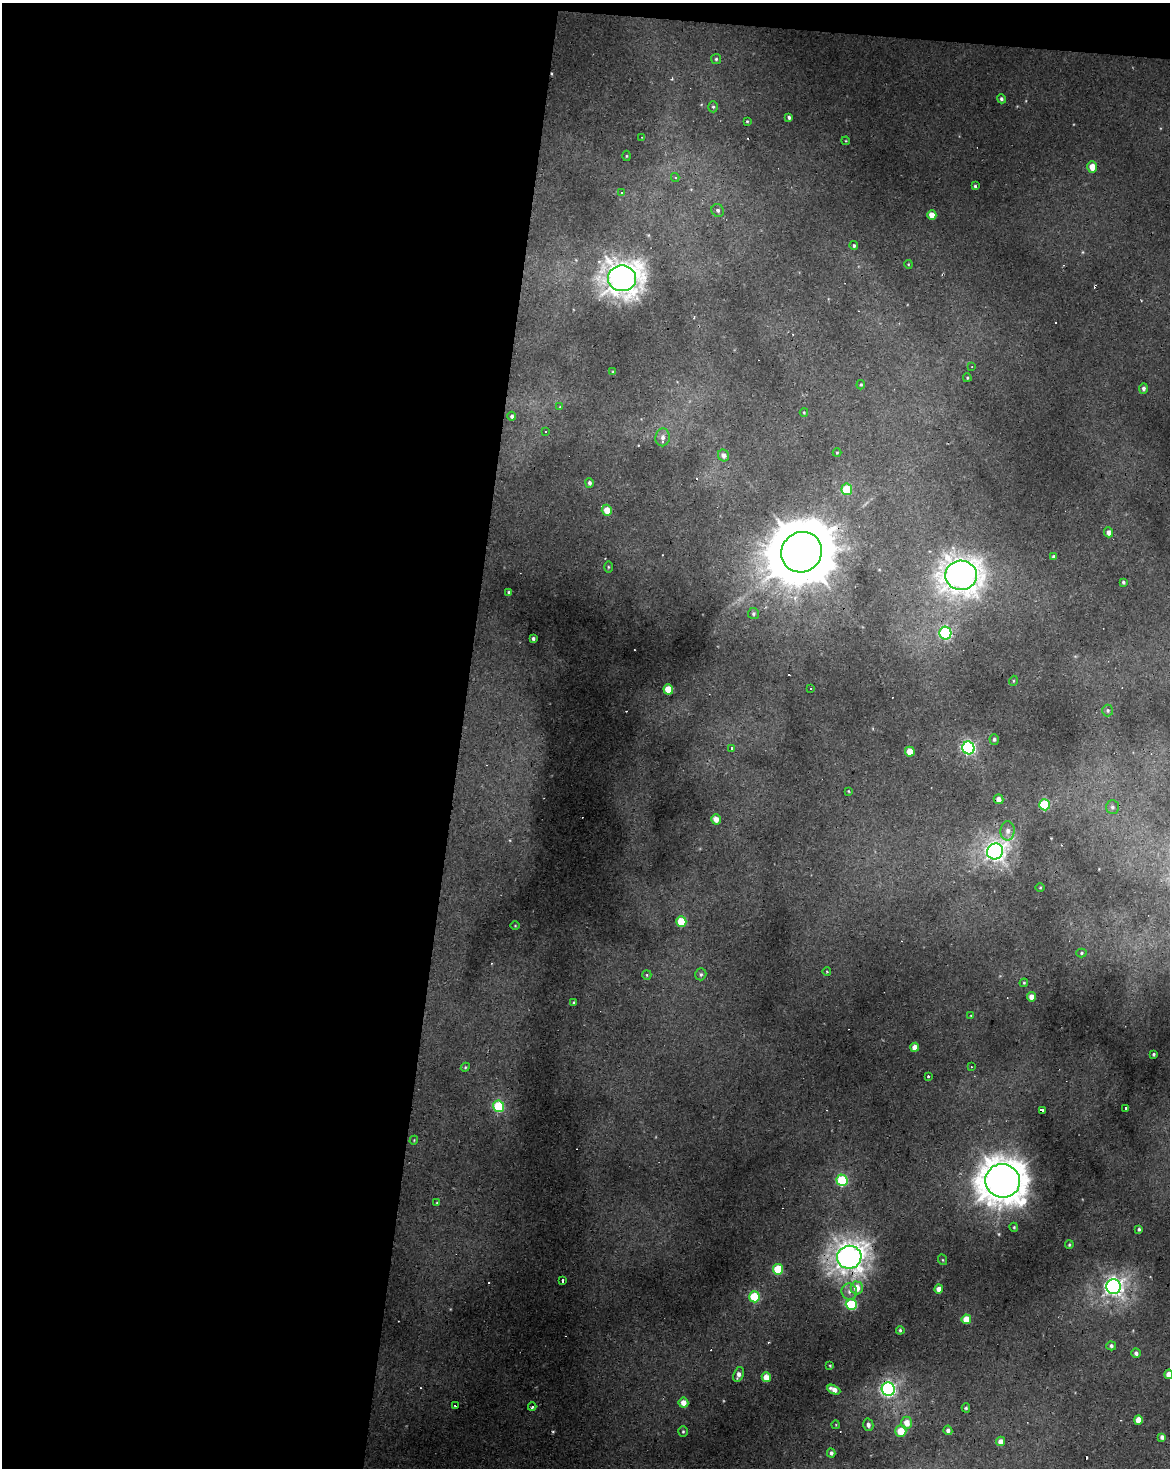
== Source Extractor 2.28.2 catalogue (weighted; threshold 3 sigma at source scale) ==
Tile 1 of 4 x 3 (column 1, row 1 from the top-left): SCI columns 4-1171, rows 3211-4676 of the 4677 x 4900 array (HDU 1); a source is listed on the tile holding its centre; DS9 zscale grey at full resolution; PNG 1172 x 1470 px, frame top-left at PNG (2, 3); each listed source drawn as its Kron ellipse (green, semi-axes under 4 px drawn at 4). Shown black and unused: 40% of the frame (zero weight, under 2 of 3 exposures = <1% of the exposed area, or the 3 px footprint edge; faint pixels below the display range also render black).
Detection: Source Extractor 2.28.2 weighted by HDU 2 'WHT'; one run over the whole footprint, this tile lists its part. Background 0.0229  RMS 0.0065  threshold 0.0291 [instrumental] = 3 sigma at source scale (4.5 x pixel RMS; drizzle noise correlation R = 1.50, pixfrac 1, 0.0396/0.0396 arcsec/px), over >= 5 px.
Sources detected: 136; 2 too faint to see at this stretch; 17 cosmic-ray / hot-pixel residue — neither listed nor drawn; the other 117 listed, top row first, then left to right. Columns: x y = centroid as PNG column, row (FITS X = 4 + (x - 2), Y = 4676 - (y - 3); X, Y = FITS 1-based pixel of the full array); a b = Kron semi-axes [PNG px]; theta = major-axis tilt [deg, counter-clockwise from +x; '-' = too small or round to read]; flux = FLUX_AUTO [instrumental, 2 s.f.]
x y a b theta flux
716 59 5 5 - 1.1
1001 99 5 4 - 1.4
713 107 5 5 - 1.1
789 117 4 3 - 1.4
747 121 4 3 - 0.64
642 137 3 3 - 0.64
846 141 4 3 - 0.6
626 156 5 3 - 0.72
1092 167 6 5 - 7.7
675 177 4 3 - 1
975 186 3 3 - 1
622 193 4 4 - 1.2
718 210 7 6 - 1.6
932 215 5 4 - 7.7
854 246 4 4 - 1.1
908 264 4 3 - 0.59
622 278 14 13 - 860
972 367 3 2 - 0.46
613 372 3 3 - 0.7
967 378 4 3 - 0.79
861 385 4 4 - 0.77
1143 388 5 4 - 2
560 407 4 4 - 0.58
804 412 4 3 - 0.6
512 416 4 4 - 1.7
546 432 3 2 - 0.57
663 437 9 7 80 3.2
837 453 4 4 - 0.71
723 455 6 5 - 3.1
589 483 5 4 - 1.6
847 489 6 5 - 29
607 510 5 5 - 8.9
1109 532 5 4 - 3.7
802 552 21 19 45 5800
1054 557 4 3 - 1.7
608 567 5 3 - 0.76
961 575 16 14 -3 750
1123 582 4 3 - 1.2
509 592 3 3 - 1
753 614 5 5 - 1.3
945 633 6 6 - 92
533 639 4 3 - 1.7
1013 681 5 3 - 0.6
668 689 5 5 - 19
811 689 2 2 - 0.53
1108 710 6 5 - 1.4
994 739 5 4 - 1.5
731 748 3 3 - 1.9
968 748 6 6 - 140
910 752 5 5 - 9.6
848 791 4 3 - 0.55
999 799 5 4 - 4.2
1045 805 6 5 - 55
1112 807 7 6 - 1.9
716 819 5 4 - 5.3
1008 831 9 7 88 3.9
995 851 8 8 - 350
1040 888 4 3 - 0.56
681 921 5 5 - 26
515 926 4 3 - 0.53
1081 953 5 4 - 0.94
827 972 4 3 - 0.55
701 974 6 5 - 1.3
647 975 5 4 - 0.87
1024 983 4 4 - 0.72
1031 997 4 4 - 5.3
574 1002 4 3 - 0.88
971 1016 4 4 - 0.68
915 1047 4 4 - 6.2
1154 1054 3 3 - 1.2
465 1067 4 4 - 0.77
971 1067 3 2 - 0.47
928 1076 3 3 - 1.1
499 1106 6 5 - 51
1126 1108 3 3 - 4.5
1042 1111 4 3 - 7.3
414 1140 4 3 - 0.56
842 1180 6 5 - 55
1003 1181 17 16 - 1500
437 1203 4 4 - 0.72
1014 1227 4 3 - 0.74
1139 1229 4 3 - 1.3
1069 1245 4 3 - 0.9
849 1257 12 11 - 720
943 1260 5 3 - 0.66
778 1269 5 5 - 32
563 1280 3 3 - 11
1113 1287 7 7 - 340
857 1288 6 6 - 8.5
939 1289 4 4 - 5.3
849 1292 8 8 - 3.4
754 1297 5 5 - 41
851 1304 5 5 - 52
966 1319 5 4 - 11
900 1330 4 3 - 1.2
1111 1346 5 4 - 1.8
1136 1353 4 4 - 2.5
830 1365 4 3 - 0.56
738 1374 8 5 70 3.6
1169 1374 4 4 - 7.3
766 1377 5 4 - 9.8
888 1389 7 6 - 180
834 1390 7 4 -27 5.3
683 1403 5 5 - 7.4
455 1406 4 2 - 1.2
532 1407 4 3 - 1.8
966 1408 4 4 - 1.1
1138 1420 5 4 - 8.8
907 1423 6 5 - 8.1
836 1425 4 3 - 0.47
868 1425 6 5 - 2.6
948 1430 5 4 - 2.5
683 1431 5 4 - 0.99
901 1431 6 5 - 13
1162 1437 4 4 - 2.8
1000 1441 5 4 - 5.1
831 1453 4 4 - 2.2
Overlapping masked pixels (flux is a lower limit): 6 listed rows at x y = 802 552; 1045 805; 1042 1111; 1003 1181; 849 1257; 888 1389
Isophote crosses this tile's border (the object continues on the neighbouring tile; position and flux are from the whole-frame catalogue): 1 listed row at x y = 1169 1374